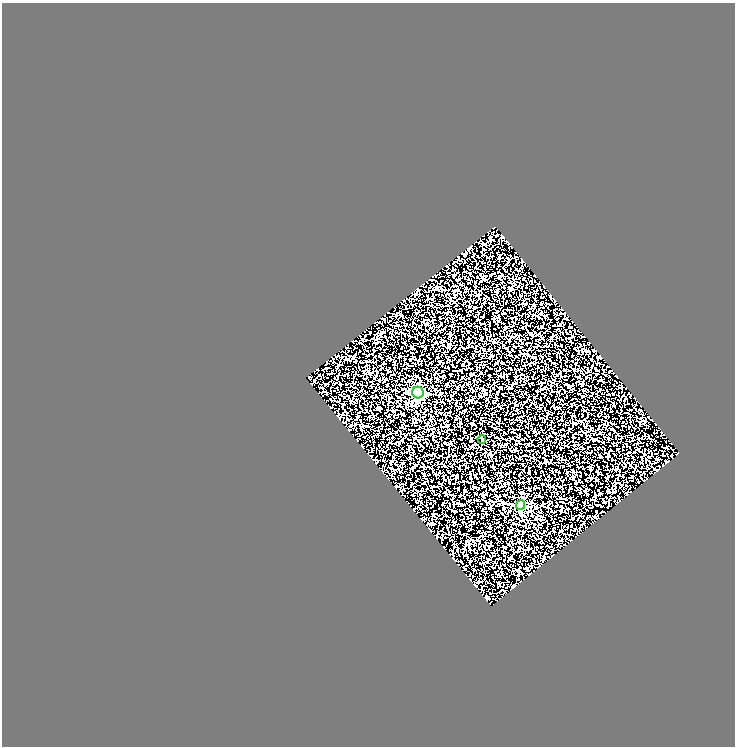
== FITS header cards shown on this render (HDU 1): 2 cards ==
NAXIS1  =                  733
NAXIS2  =                  744

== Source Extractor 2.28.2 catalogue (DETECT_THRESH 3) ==
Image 733 x 744 px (HDU 1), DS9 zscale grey, 1 PNG px = 1 image px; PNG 737 x 748 px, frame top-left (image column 1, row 744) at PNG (2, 3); each listed source drawn as its Kron ellipse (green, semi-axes under 4 px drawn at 4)
Background 2.66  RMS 4.4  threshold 13.3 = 3 sigma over >= 5 px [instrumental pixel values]
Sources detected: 3; all 3 listed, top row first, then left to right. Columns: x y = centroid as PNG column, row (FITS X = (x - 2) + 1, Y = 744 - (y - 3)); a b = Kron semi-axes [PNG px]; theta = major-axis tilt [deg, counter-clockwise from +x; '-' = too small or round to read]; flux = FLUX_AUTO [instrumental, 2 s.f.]
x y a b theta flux
418 393 6 5 - 57000
482 439 4 3 - 370
520 505 5 4 - 18000